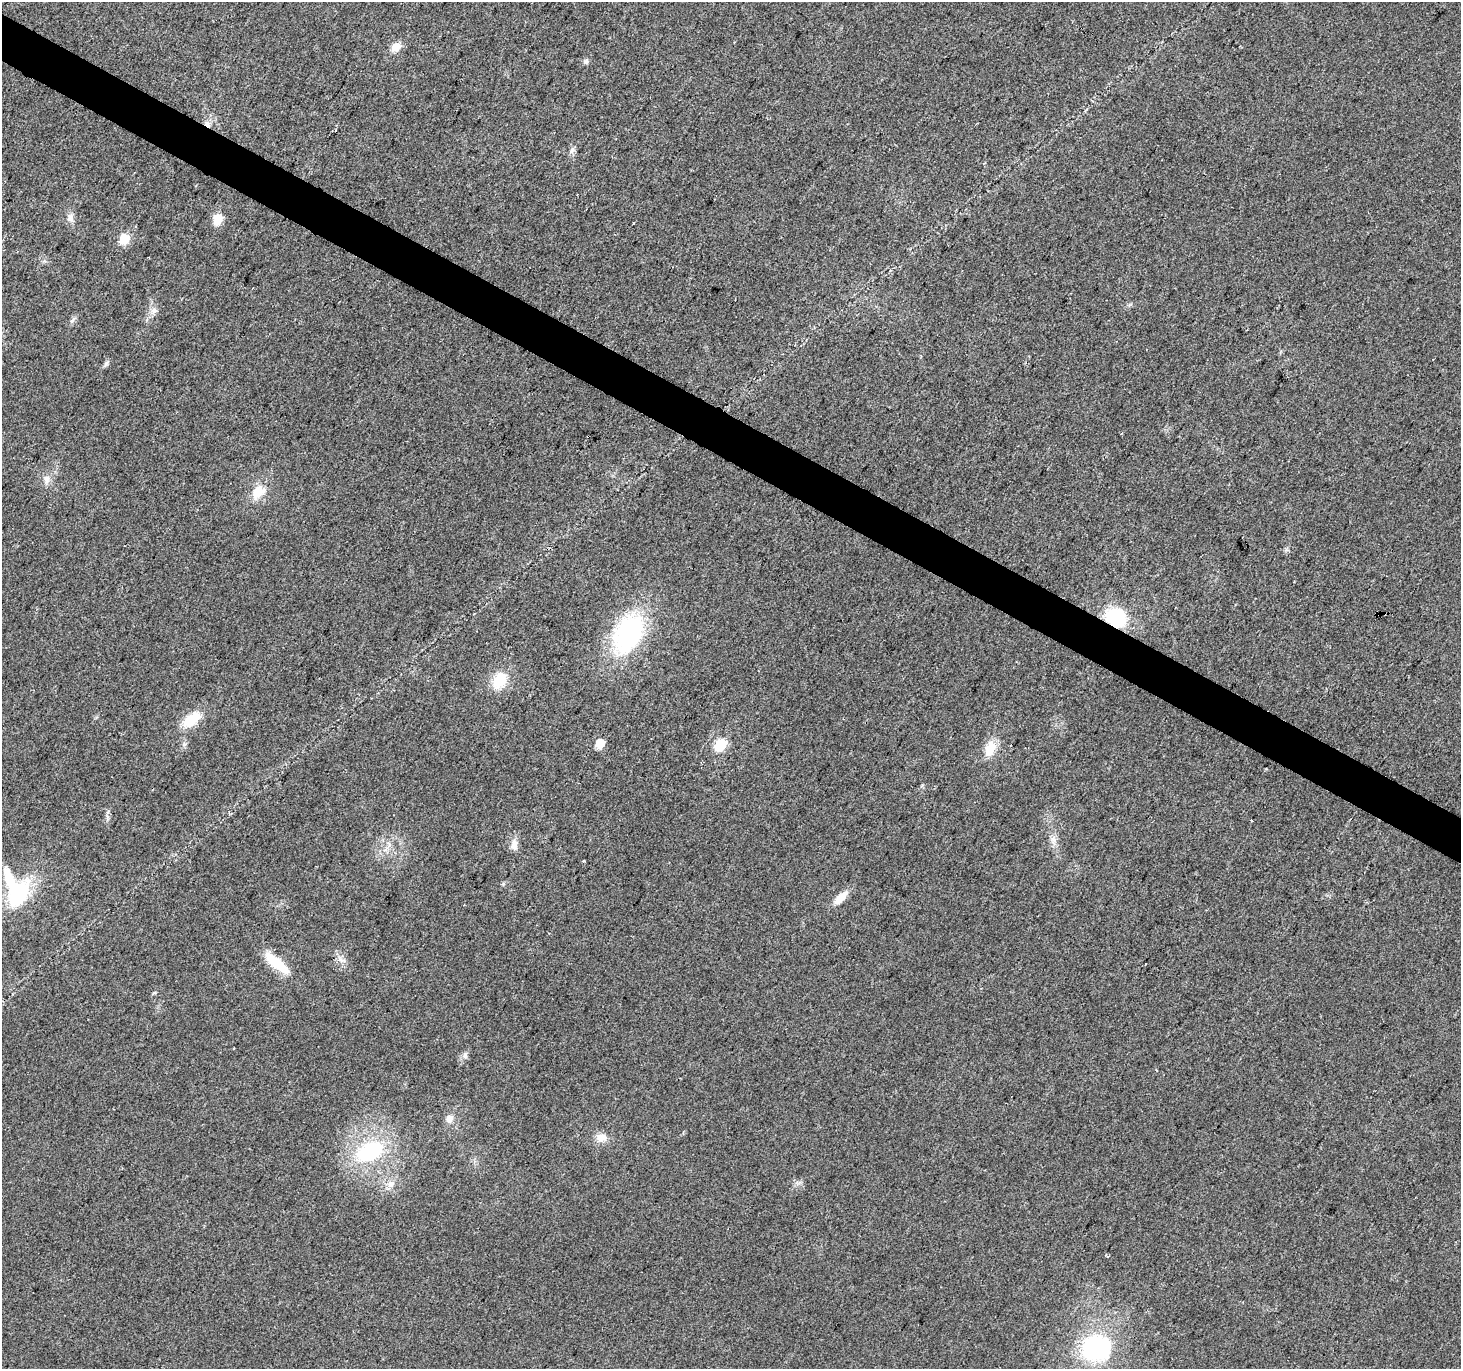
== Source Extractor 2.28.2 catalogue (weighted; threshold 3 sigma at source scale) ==
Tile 11 of 4 x 4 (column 3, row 3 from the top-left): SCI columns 2922-4380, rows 1627-2993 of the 5838 x 5918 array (HDU 1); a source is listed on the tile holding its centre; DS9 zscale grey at full resolution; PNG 1463 x 1371 px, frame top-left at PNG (2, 2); no overlay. Shown black and unused: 3% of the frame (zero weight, under 2 of 3 exposures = <1% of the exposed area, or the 3 px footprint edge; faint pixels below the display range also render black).
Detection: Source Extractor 2.28.2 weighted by HDU 2 'WHT'; one run over the whole footprint, this tile lists its part. Background 0.023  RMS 0.0079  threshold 0.0354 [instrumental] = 3 sigma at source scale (4.5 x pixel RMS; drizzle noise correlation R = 1.50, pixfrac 1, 0.0396/0.0396 arcsec/px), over >= 5 px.
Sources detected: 37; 1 inside a brighter object's white glare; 1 cosmic-ray / hot-pixel residue — not listed; the other 35 listed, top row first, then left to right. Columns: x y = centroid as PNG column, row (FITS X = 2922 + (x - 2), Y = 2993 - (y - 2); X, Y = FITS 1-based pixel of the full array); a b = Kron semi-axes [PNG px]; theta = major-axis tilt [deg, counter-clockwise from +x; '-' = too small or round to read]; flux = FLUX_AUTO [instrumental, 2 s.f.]
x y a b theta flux
396 47 12 9 48 7.6
586 61 7 6 - 1.8
207 124 11 6 -62 3.4
336 130 3 2 - 0.63
70 218 12 9 83 4.6
218 219 12 10 71 10
124 239 6 6 - 42
154 311 9 8 - 3.8
73 319 10 4 57 1.9
106 363 8 5 62 1.9
46 479 12 8 76 4.6
258 492 19 13 55 15
1115 617 18 14 -27 51
628 633 50 32 62 100
500 680 18 13 59 22
191 720 24 12 39 19
600 743 6 5 - 31
720 745 6 6 - 75
990 749 20 12 70 14
1252 820 3 3 - 5.9
1053 839 11 7 -89 4.3
514 845 17 9 -86 5.7
503 884 5 5 - 1
19 893 37 20 55 50
841 898 20 8 45 10
342 960 13 5 -17 3.3
276 963 36 10 -40 26
233 1048 3 2 - 0.63
465 1055 9 6 80 2.7
449 1119 10 9 - 5
601 1138 13 11 3 7.7
370 1151 28 18 25 65
391 1184 11 8 37 4.9
1106 1256 5 3 - 1.3
1095 1348 29 26 12 100
Overlapping masked pixels (flux is a lower limit): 2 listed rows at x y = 207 124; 1115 617
Unlisted compact peaks at least as high as the median listed source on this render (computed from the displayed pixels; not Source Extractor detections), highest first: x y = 572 150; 154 993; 1286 549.